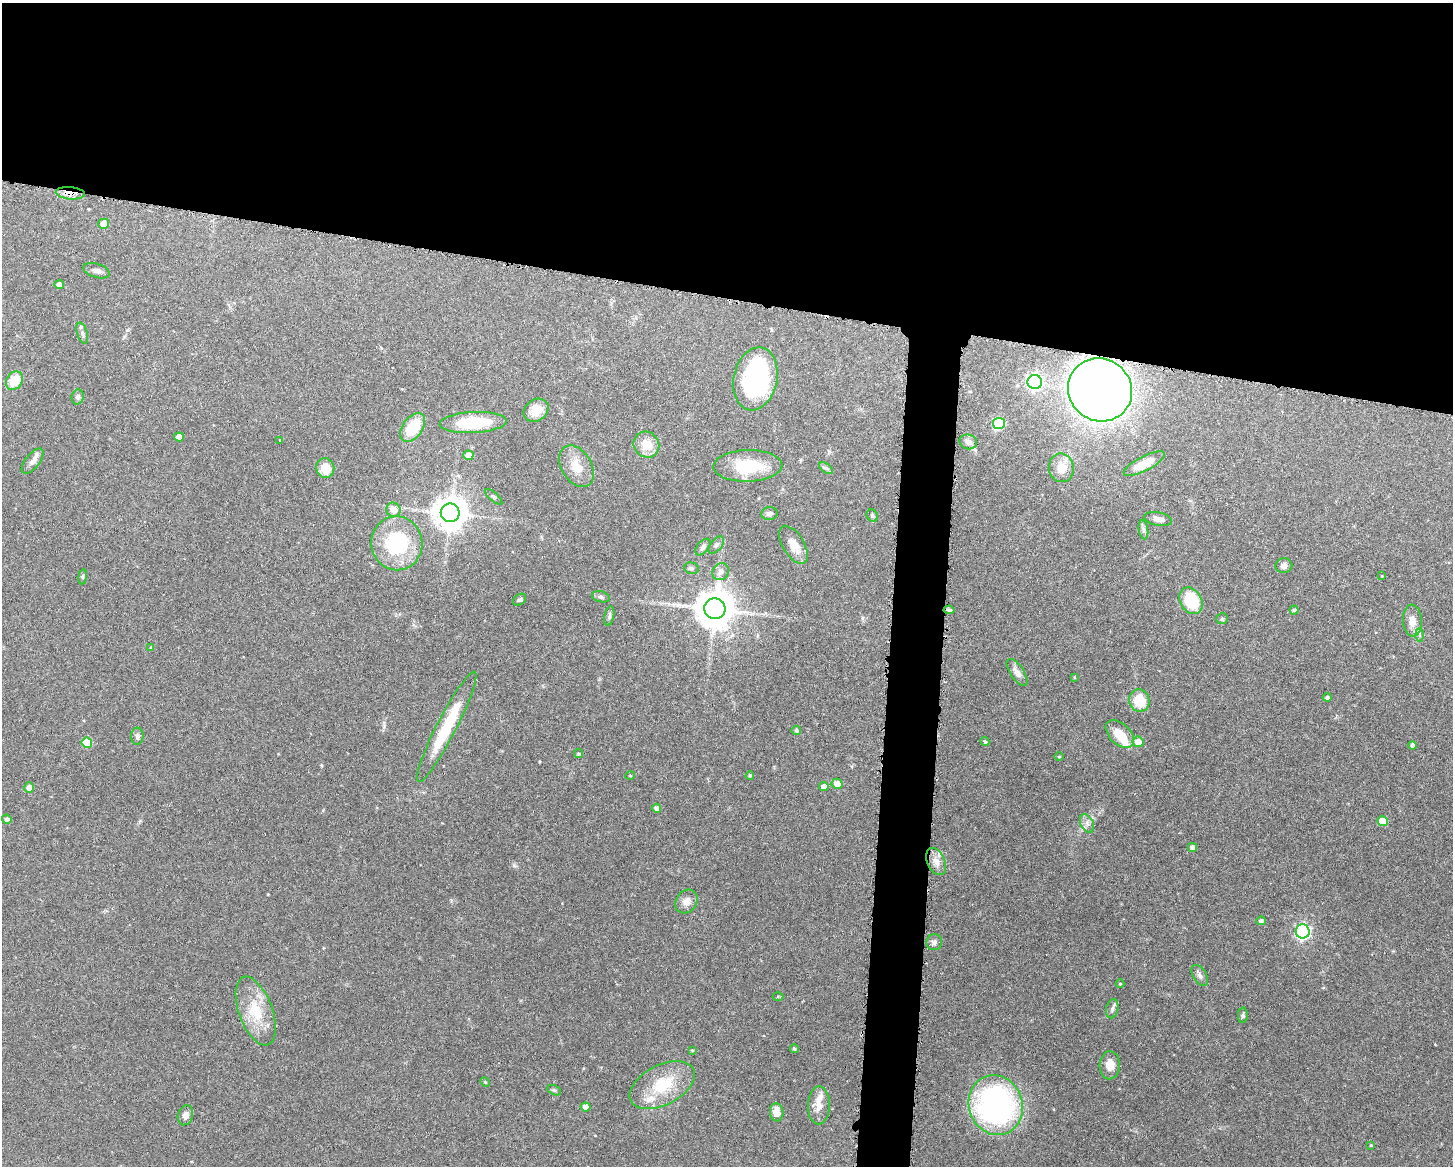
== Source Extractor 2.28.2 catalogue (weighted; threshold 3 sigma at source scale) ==
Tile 2 of 3 x 4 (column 2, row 1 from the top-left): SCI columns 1560-3010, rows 3497-4660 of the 4683 x 4661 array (HDU 1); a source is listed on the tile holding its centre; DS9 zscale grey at full resolution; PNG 1455 x 1168 px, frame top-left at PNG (2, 3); each listed source drawn as its Kron ellipse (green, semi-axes under 4 px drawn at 4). Shown black and unused: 28% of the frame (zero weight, under 3 of 6 exposures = <1% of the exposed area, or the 3 px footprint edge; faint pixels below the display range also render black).
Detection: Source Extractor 2.28.2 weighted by HDU 2 'WHT'; one run over the whole footprint, this tile lists its part. Background 0.143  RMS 0.0038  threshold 0.0156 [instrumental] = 3 sigma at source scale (4.09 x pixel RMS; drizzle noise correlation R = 1.36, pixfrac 0.8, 0.05/0.05 arcsec/px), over >= 5 px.
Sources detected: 104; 1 inside a brighter object's white glare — neither listed nor drawn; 3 inside a brighter listed object's ellipse — not listed separately; the other 100 listed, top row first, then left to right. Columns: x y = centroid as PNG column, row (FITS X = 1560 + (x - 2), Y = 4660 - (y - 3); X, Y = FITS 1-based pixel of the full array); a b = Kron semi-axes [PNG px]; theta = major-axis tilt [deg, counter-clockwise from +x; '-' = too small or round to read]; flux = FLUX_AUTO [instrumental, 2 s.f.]
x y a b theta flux
70 193 15 6 -5 2.9
104 224 5 5 - 4
96 271 13 7 -17 1.6
59 285 5 4 - 2.8
82 333 11 5 -73 1.1
755 379 32 22 78 51
14 381 10 7 54 7.4
1035 382 7 7 - 110
1100 390 33 31 -38 350
78 397 7 6 - 0.98
536 410 13 10 36 4.6
473 422 33 10 3 18
999 423 6 5 - 21
413 427 16 10 54 13
179 437 5 4 - 3.1
280 440 3 3 - 0.25
968 442 9 7 -16 1.8
646 445 13 12 - 5.8
468 455 5 4 - 2.8
33 461 15 7 51 2.1
1144 464 23 7 27 5.5
577 466 22 15 -59 6.4
748 466 34 16 2 16
325 468 10 9 - 5.3
826 468 8 4 -36 0.78
1061 468 14 12 -79 4.5
494 497 11 3 -41 0.53
394 510 7 7 - 3.2
450 513 9 9 - 670
769 514 8 6 6 1.4
872 516 6 5 - 0.68
1158 519 14 7 -10 2.2
1143 530 10 4 -81 1.1
397 543 27 25 -83 28
716 545 10 5 50 0.92
793 545 21 10 -59 4.4
703 547 10 5 50 1
1284 566 8 7 - 1.6
691 568 7 5 -15 0.74
721 572 9 8 - 1.6
1382 576 3 3 - 0.24
83 577 7 4 82 0.53
601 597 9 5 -14 0.82
519 600 7 5 37 0.67
1191 601 14 10 -58 16
715 609 10 10 - 1000
949 610 5 3 - 0.86
1294 610 4 4 - 0.51
609 616 10 4 80 0.84
1222 619 6 5 - 0.75
1412 620 16 9 -87 3.5
1419 635 7 4 -89 0.67
151 647 4 3 - 0.41
1017 672 15 7 -56 2.4
1074 677 3 3 - 0.29
1327 698 4 4 - 0.94
1139 701 11 10 - 8.6
447 727 62 9 63 18
796 730 4 4 - 0.79
1120 734 17 10 -44 6.1
137 736 8 6 89 1.1
985 741 4 4 - 0.64
1138 742 5 5 - 4.5
87 743 5 5 - 10
1413 745 4 4 - 1.5
578 754 4 4 - 0.57
1059 756 5 3 - 0.39
750 775 4 3 - 0.46
630 776 5 3 - 0.3
837 784 5 5 - 3.2
824 787 5 4 - 2.4
29 788 5 4 - 2.4
657 808 5 4 - 1.6
7 819 5 4 - 1.2
1383 821 5 5 - 9.7
1087 823 10 6 -64 1.5
1193 847 4 4 - 1.1
936 862 14 8 -64 2.8
686 902 12 10 54 2.8
1261 921 5 4 - 0.88
1303 931 7 7 - 90
934 942 8 8 - 1.2
1200 975 11 6 -58 1.4
1120 984 4 4 - 0.35
778 996 5 3 - 0.36
1112 1009 10 6 78 1.1
256 1011 36 16 -70 13
1243 1015 8 5 87 0.68
794 1049 4 4 - 0.6
692 1050 4 3 - 0.38
1110 1065 14 10 87 3.9
485 1082 5 4 - 0.38
662 1085 35 20 27 15
554 1090 7 4 -25 0.61
819 1105 19 11 89 3.6
996 1105 30 27 -72 95
586 1107 5 4 - 2.6
777 1112 9 6 -83 4
185 1115 10 7 74 2
1371 1145 4 3 - 0.32
Overlapping masked pixels (flux is a lower limit): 3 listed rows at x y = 70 193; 1100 390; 949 610
Unlisted compact peaks at least as high as the median listed source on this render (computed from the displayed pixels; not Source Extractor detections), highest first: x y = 514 865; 384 726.